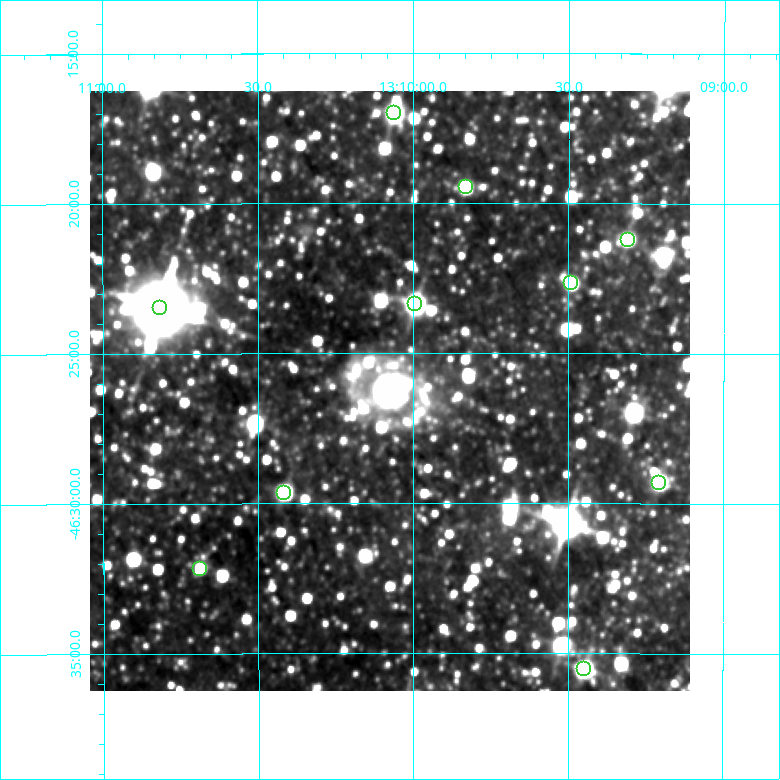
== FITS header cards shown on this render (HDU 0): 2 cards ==
NAXIS1  =                  600 / Width of image
NAXIS2  =                  600 / Height of image

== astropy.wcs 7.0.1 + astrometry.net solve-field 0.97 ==
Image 600 x 600 px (HDU 0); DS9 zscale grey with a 90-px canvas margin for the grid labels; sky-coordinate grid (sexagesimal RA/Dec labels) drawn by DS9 from the SOLVED WCS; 10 Tycho-2 reference stars matched to detected sources circled (green)
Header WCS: RA---TAN/DEC--TAN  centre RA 13:10:05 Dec -46:26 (197.52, -46.44 deg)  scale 2 arcsec/px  FOV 20.0' x 20.0'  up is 0 deg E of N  parity normal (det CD < 0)
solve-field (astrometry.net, Tycho-2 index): SOLVED blind (the header's WCS was not the basis of the solution)
Solved WCS: RA---TAN-SIP/DEC--TAN-SIP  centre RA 13:10:05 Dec -46:26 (197.52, -46.44 deg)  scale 2 arcsec/px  FOV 20.0' x 20.0'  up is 0 deg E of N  parity normal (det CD < 0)
Header WCS and blind solve agree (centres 0.13 arcsec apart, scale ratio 0.9996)
Tycho-2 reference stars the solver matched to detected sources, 10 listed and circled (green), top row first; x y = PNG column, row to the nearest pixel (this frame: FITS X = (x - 90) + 1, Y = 600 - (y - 91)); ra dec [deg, ICRS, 3 dp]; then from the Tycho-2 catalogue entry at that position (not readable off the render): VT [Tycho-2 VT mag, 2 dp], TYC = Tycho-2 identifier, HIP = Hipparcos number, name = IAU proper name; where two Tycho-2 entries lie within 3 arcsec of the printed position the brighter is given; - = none
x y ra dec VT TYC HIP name
394 113 197.515 -46.283 11.47 8247-2691-1 - -
466 187 197.458 -46.325 11.10 8247-3412-1 - -
628 240 197.327 -46.353 10.78 8247-3367-1 - -
571 283 197.373 -46.378 11.44 8247-2651-1 - -
415 304 197.498 -46.389 10.65 8247-2656-1 - -
160 308 197.704 -46.391 9.94 8247-3062-1 - -
659 483 197.301 -46.488 11.05 8247-3419-1 - -
284 493 197.604 -46.494 9.77 8247-2696-1 - -
200 569 197.672 -46.536 11.98 8247-3123-1 - -
584 669 197.362 -46.592 10.27 8247-3474-1 - -